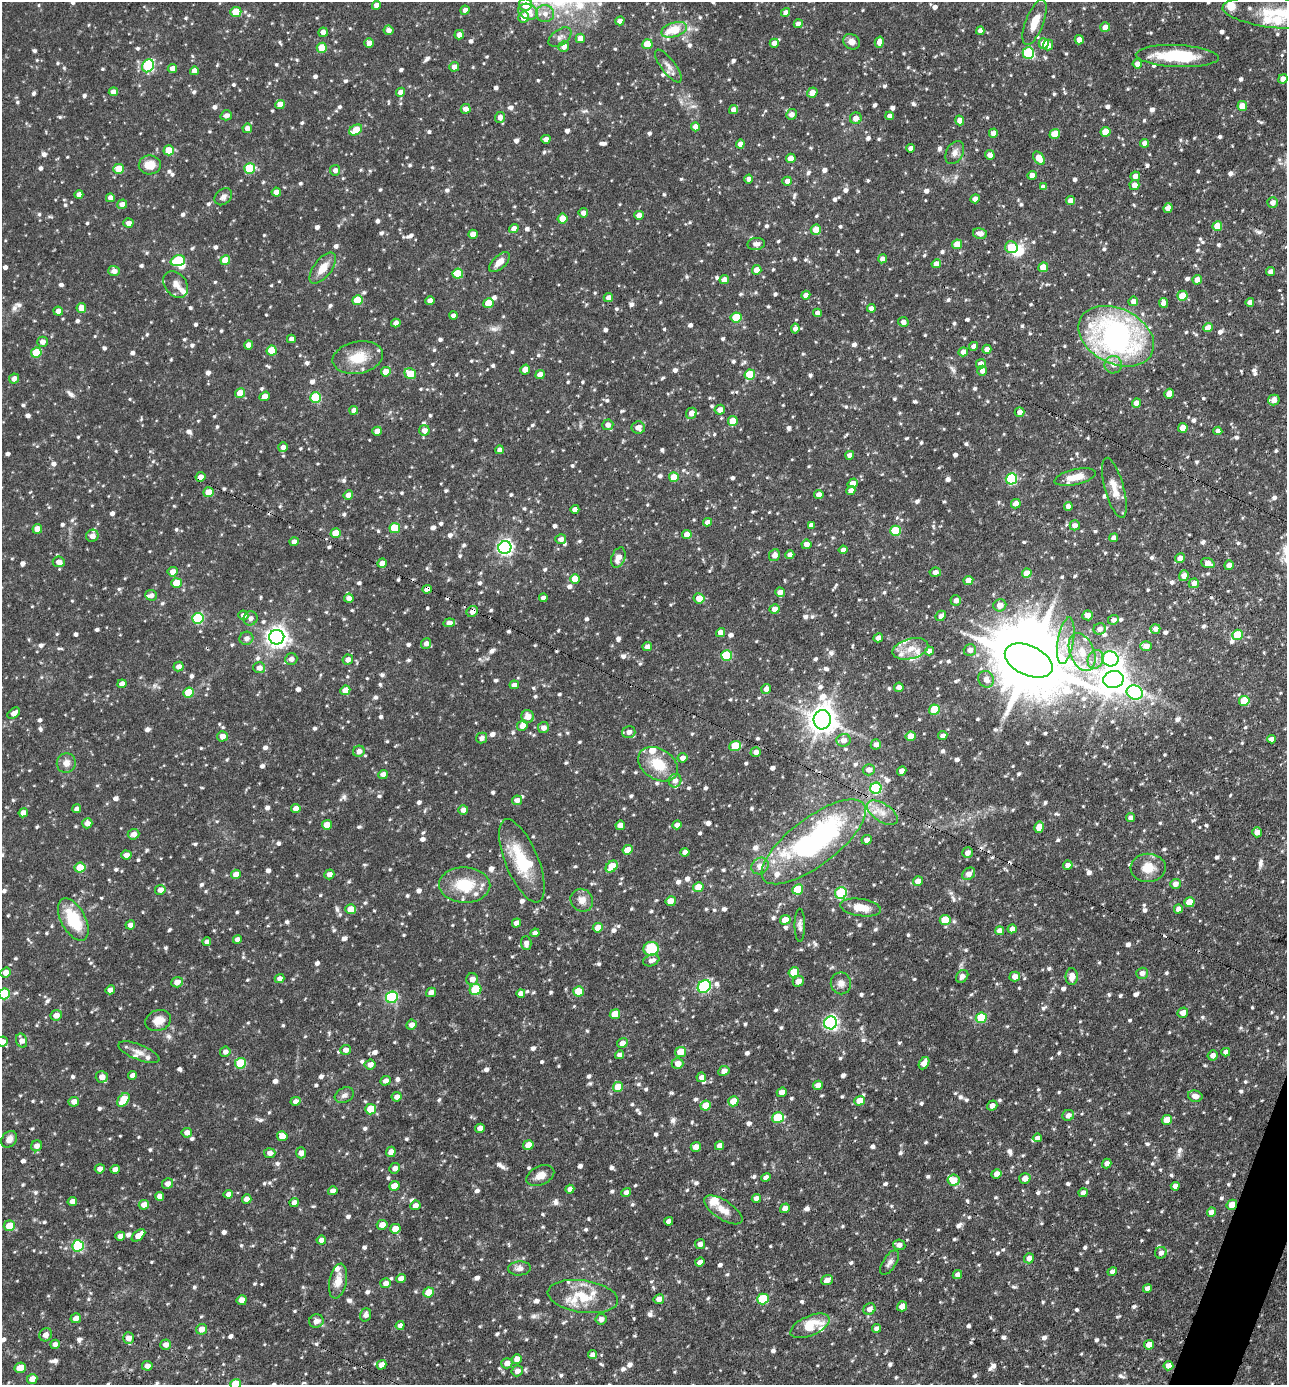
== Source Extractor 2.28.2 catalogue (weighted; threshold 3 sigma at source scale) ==
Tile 6 of 4 x 4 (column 2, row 2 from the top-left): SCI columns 1560-2844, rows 2769-4151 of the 5555 x 5535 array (HDU 1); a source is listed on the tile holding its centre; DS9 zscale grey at full resolution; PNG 1289 x 1387 px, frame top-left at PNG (2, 2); each listed source drawn as its Kron ellipse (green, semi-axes under 4 px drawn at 4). Shown black and unused: <1% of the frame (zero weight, under 3 of 4 exposures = <1% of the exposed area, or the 3 px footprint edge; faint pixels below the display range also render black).
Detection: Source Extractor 2.28.2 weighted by HDU 2 'WHT'; one run over the whole footprint, this tile lists its part. Background 0.0918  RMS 0.0046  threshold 0.0206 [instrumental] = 3 sigma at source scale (4.5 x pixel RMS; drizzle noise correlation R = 1.50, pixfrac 1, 0.05/0.05 arcsec/px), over >= 5 px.
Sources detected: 1416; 4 inside a brighter object's white glare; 7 cosmic-ray / hot-pixel residue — neither listed nor drawn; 39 inside a brighter listed object's ellipse — not listed separately; of the other 1366, all 500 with FLUX_AUTO >= 2.06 (the completeness limit of this list) listed and drawn (866 fainter detections not listed), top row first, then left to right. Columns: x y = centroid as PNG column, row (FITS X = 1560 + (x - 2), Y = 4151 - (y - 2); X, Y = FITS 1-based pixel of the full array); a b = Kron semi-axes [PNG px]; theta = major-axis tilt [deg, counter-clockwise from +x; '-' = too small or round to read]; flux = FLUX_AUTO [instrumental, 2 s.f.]
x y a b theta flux
525 4 6 6 - 13
376 5 4 4 - 2.5
465 10 4 4 - 2.5
236 12 5 5 - 13
528 12 10 7 -25 5.6
785 12 5 4 - 2.3
1278 13 56 15 -6 24
545 14 9 8 - 3
524 17 5 5 - 6.2
620 21 5 4 - 2.5
1035 22 24 9 69 7.9
798 24 4 4 - 2.7
1105 27 5 5 - 4.6
388 30 5 4 - 2.5
674 30 13 7 17 12
980 31 4 4 - 2.4
323 32 5 4 - 2.8
459 35 5 4 - 3.2
560 37 13 7 35 2.2
580 38 5 4 - 5.1
1079 40 4 4 - 3
852 42 9 7 -32 2.9
879 42 6 4 75 2.9
369 43 5 4 - 4.2
774 43 4 4 - 3.2
1044 43 5 5 - 6.2
647 44 5 5 - 12
1048 45 5 5 - 3.1
564 46 5 5 - 3.1
322 48 5 5 - 11
1028 53 5 5 - 36
1177 56 41 11 -2 29
1137 64 4 4 - 2.7
148 66 7 5 57 46
668 66 20 7 -53 3.3
454 67 5 4 - 2.6
172 69 4 4 - 3
194 71 4 4 - 3
1283 79 5 4 - 4.2
113 92 4 4 - 2.9
401 92 4 4 - 3.6
812 93 5 5 - 4
280 104 5 4 - 5.4
1242 106 5 5 - 7.1
466 109 5 4 - 3.3
733 110 5 4 - 2.8
791 114 5 5 - 2.6
226 115 5 5 - 2.3
889 116 4 4 - 2.3
500 117 5 5 - 2.8
856 118 6 5 - 3.2
960 120 5 4 - 3.4
695 127 4 4 - 3.6
247 128 5 5 - 2.7
356 130 7 5 30 9.2
1105 132 5 5 - 9.4
993 133 4 4 - 3.2
1055 134 5 4 - 9
546 139 4 4 - 3.2
1144 143 4 4 - 3
740 144 4 4 - 2.5
911 148 4 4 - 2.2
169 150 5 5 - 9.2
955 153 12 8 62 2.7
990 155 5 4 - 2.9
791 158 5 4 - 4.2
1039 158 7 5 -55 7.5
150 165 11 9 2 6.6
250 168 5 5 - 19
119 169 5 5 - 9.7
335 170 5 5 - 2.1
1032 175 5 4 - 3.1
1135 176 5 4 - 3.1
749 179 4 4 - 2.4
787 181 5 4 - 2.8
1134 185 5 5 - 4.2
1043 187 4 4 - 2.1
276 192 4 4 - 3.8
79 195 4 4 - 2.6
223 197 10 7 42 2.1
110 198 4 4 - 3.2
975 199 4 4 - 3.3
1070 200 4 4 - 2.9
1273 202 5 5 - 2.6
122 204 5 5 - 3.4
1168 208 5 4 - 3.2
583 213 4 4 - 2.5
639 215 5 4 - 3.6
562 219 5 5 - 6.9
128 223 5 4 - 2.6
1217 226 5 4 - 9.3
514 229 5 4 - 3.1
816 230 5 5 - 5.7
980 233 7 5 -10 3.3
473 234 5 4 - 3.5
756 244 9 6 6 2.8
957 244 5 4 - 7.4
1011 247 6 6 - 15
882 259 4 4 - 2.6
225 260 5 4 - 9
178 261 7 5 18 25
499 262 13 6 43 4.4
936 264 5 4 - 2.9
1043 267 5 4 - 7.1
323 268 18 9 52 6.1
757 270 5 4 - 4.5
114 271 5 5 - 3
1271 272 4 4 - 2.8
458 274 5 5 - 15
724 280 5 4 - 3.4
1197 280 5 4 - 4.4
176 285 14 10 -51 3.4
806 295 4 4 - 2.5
1182 296 5 5 - 9.6
608 297 5 4 - 2.9
357 300 5 5 - 14
430 301 4 4 - 3.4
1133 301 5 4 - 2.7
1250 302 4 4 - 2.3
488 303 5 5 - 9.6
1163 303 5 4 - 2.9
81 308 5 4 - 5.5
871 308 4 4 - 3.3
58 311 5 4 - 2.8
817 313 4 4 - 2.2
453 315 4 4 - 2.1
736 317 5 5 - 13
903 322 5 5 - 2.1
396 323 5 4 - 2.8
1208 328 5 4 - 5.3
795 329 5 4 - 2.2
1116 336 40 27 -26 120
291 339 4 4 - 2.1
42 342 5 5 - 2.8
249 345 4 4 - 4.2
974 346 4 4 - 2.4
987 349 4 4 - 2.9
272 351 5 5 - 14
963 352 5 4 - 2.8
36 353 5 5 - 16
358 358 25 16 11 12
981 364 5 4 - 3.4
1113 365 9 8 - 3.5
525 370 5 4 - 6.5
982 371 5 5 - 2.5
386 372 5 4 - 5.8
410 374 6 5 - 12
540 375 5 4 - 5.1
750 375 5 5 - 16
14 379 5 4 - 2.5
240 393 5 5 - 7.7
1169 394 5 4 - 4.1
265 396 5 4 - 3.7
315 398 5 5 - 30
1274 400 6 5 - 3.3
1136 403 4 4 - 3.9
354 410 4 4 - 2.5
720 410 5 5 - 3.1
1019 412 5 4 - 2.6
691 413 5 5 - 3.2
733 421 5 5 - 8.3
608 425 5 5 - 2.5
638 427 7 6 - 3.3
1183 428 5 4 - 5.8
424 430 5 5 - 3
377 431 5 4 - 5.8
1218 431 4 4 - 2.5
283 447 5 4 - 2.2
500 450 4 4 - 2.2
850 455 4 4 - 2.8
200 477 5 4 - 3
674 477 5 4 - 7.3
1075 477 21 7 12 7.9
1011 479 6 5 - 40
853 483 5 4 - 4.1
1114 488 31 9 -75 6.8
851 490 4 4 - 3
208 492 5 5 - 9.4
819 494 5 4 - 2.8
348 495 5 4 - 3.2
1016 504 5 4 - 2.9
1068 506 4 4 - 2.9
575 509 4 4 - 2.9
707 522 4 4 - 2.4
811 525 4 4 - 2.1
1075 525 5 5 - 2.8
395 528 5 5 - 16
37 529 5 4 - 6.4
895 531 5 5 - 24
336 533 5 5 - 9.3
687 534 5 4 - 4.2
92 536 6 6 - 3.2
1114 538 4 4 - 2.7
561 539 5 5 - 2.5
294 542 4 4 - 2.8
806 544 5 5 - 3
505 547 6 6 - 140
843 550 4 4 - 2.2
774 555 6 5 - 3
790 555 4 4 - 2.7
618 558 10 6 67 4.5
1180 558 5 4 - 3.7
59 562 6 5 - 3.6
382 563 5 4 - 3
1208 563 7 4 -20 3.2
1229 565 5 4 - 2.8
173 572 5 5 - 3.4
935 572 6 4 7 2.1
1027 573 5 4 - 6.2
1184 576 5 4 - 3.4
575 579 5 5 - 6
968 580 5 4 - 5
176 583 5 5 - 9.1
1194 583 5 4 - 2.9
427 589 5 4 - 3.6
780 592 5 4 - 3.3
151 595 6 5 - 2.1
349 598 5 4 - 2.3
543 598 4 4 - 2.4
699 598 5 5 - 6
956 600 5 5 - 2.5
1000 605 6 6 - 4.1
774 609 5 4 - 3.5
472 611 6 5 - 3.2
243 615 5 5 - 2.4
1088 615 5 5 - 3.2
941 616 5 4 - 2.6
198 618 6 5 - 44
250 618 7 6 - 2.4
1113 620 5 4 - 2.2
449 623 6 4 7 3.2
1100 629 6 5 - 2.5
1155 629 5 4 - 2.5
721 632 4 4 - 3.2
1237 635 5 5 - 17
277 637 7 7 - 310
246 638 7 6 - 2.4
878 638 5 4 - 3.5
1066 641 23 8 80 7.3
426 643 5 5 - 2.7
1146 646 5 5 - 3.6
647 647 5 4 - 2.5
910 649 18 10 15 6.1
970 650 6 5 - 3
930 651 4 4 - 3.2
1082 652 20 12 -68 10
727 655 5 5 - 26
291 659 6 6 - 2.2
1096 659 10 7 65 3.4
1110 659 8 7 - 99
348 660 5 5 - 2.7
1029 661 25 14 -25 4700
179 667 5 4 - 2.7
259 668 6 5 - 2.9
986 679 8 7 - 3
1113 680 10 8 10 800
122 684 5 4 - 3.1
514 685 5 4 - 2.6
899 687 5 4 - 2.4
766 689 5 4 - 2.8
345 690 5 4 - 6.2
1135 692 8 7 - 68
188 693 5 5 - 15
1244 701 5 5 - 14
934 710 5 5 - 18
14 713 7 4 37 3.3
528 716 6 6 - 4.4
822 720 10 8 85 700
522 726 5 5 - 4.3
543 728 5 5 - 2.7
629 732 6 6 - 2.8
222 736 5 5 - 3.6
910 736 5 4 - 6.2
943 736 4 4 - 2.6
482 738 5 5 - 2.1
1271 739 4 4 - 2.6
843 740 7 6 - 3
876 744 5 5 - 2.3
735 746 6 5 - 14
359 751 6 5 - 2.8
756 752 5 4 - 2.5
682 758 5 4 - 2.7
66 763 10 9 - 3.6
658 764 21 15 -31 14
869 770 6 5 - 2.8
902 771 5 4 - 2.8
383 774 5 4 - 2.8
675 781 7 6 - 2.3
876 788 6 5 - 43
517 800 5 4 - 2.7
77 809 4 4 - 2.3
296 809 5 4 - 3.5
463 810 5 5 - 2.6
23 813 5 4 - 3.3
882 813 17 9 -33 5.2
1130 818 5 4 - 2.1
87 823 5 5 - 3.2
327 825 5 5 - 6.9
620 825 5 4 - 4.1
677 825 5 4 - 3.4
1039 827 6 5 - 6.2
1257 832 5 5 - 3.4
133 834 6 5 - 3
867 840 5 4 - 2.5
814 842 63 24 37 110
628 850 5 4 - 7
685 852 4 4 - 2.4
968 853 5 5 - 2.9
126 855 5 4 - 2.8
522 861 44 16 -68 22
1068 865 5 4 - 3.1
760 866 9 8 - 4.2
612 867 7 5 45 11
80 868 5 5 - 11
1148 868 17 14 2 8.2
236 874 5 4 - 4.5
329 874 5 5 - 2.5
969 874 7 5 39 3.6
918 881 5 4 - 5.2
1175 884 5 5 - 2.9
465 885 26 17 -1 18
698 887 5 4 - 8.7
798 889 5 5 - 18
160 890 5 5 - 3.1
841 893 6 6 - 28
582 900 12 10 -50 4
671 901 5 5 - 5.4
1189 902 5 5 - 9
861 908 20 8 -8 8.1
350 909 5 5 - 6.4
1178 909 4 4 - 2.5
73 919 23 12 -62 21
785 920 5 4 - 7.2
945 920 5 5 - 13
516 923 5 4 - 3
130 925 5 4 - 2.7
800 925 16 5 90 2.1
598 928 5 4 - 5.5
1012 929 4 4 - 3.1
1000 931 4 4 - 3.6
535 933 4 4 - 2.9
237 939 4 4 - 2.7
207 942 4 4 - 2.1
526 943 7 5 -88 2.1
651 949 7 7 - 15
651 960 8 5 20 2.5
6 972 5 5 - 3.9
794 972 5 5 - 12
1142 973 6 5 - 2.7
962 976 7 5 48 2.2
1015 977 5 4 - 3.9
1072 977 8 6 89 4.5
280 978 5 4 - 2.4
472 979 6 6 - 3
798 981 5 5 - 3.7
177 982 6 5 - 3.3
841 983 11 10 - 2.8
704 986 7 6 - 52
110 990 5 4 - 3.6
475 990 6 5 - 25
578 991 5 5 - 12
431 992 5 4 - 3.1
521 993 4 4 - 2.6
4 994 5 5 - 27
392 997 6 5 - 49
1183 1013 5 5 - 3.1
615 1014 5 5 - 10
56 1015 6 5 - 3.4
981 1018 5 5 - 21
158 1020 13 10 20 5.1
831 1023 6 6 - 110
411 1025 5 5 - 2.8
2 1041 5 5 - 2.6
22 1041 7 5 -68 3.1
622 1043 5 5 - 3
346 1050 5 5 - 2.9
139 1052 22 7 -22 3.7
225 1052 5 5 - 2.4
681 1052 5 5 - 8.2
1226 1052 4 4 - 2.6
620 1055 4 4 - 2.6
1213 1055 5 5 - 2.6
240 1063 5 5 - 21
677 1063 6 5 - 3.6
924 1063 7 5 61 4.2
370 1065 5 5 - 3.3
724 1071 6 5 - 2.8
132 1075 4 4 - 2.4
102 1077 6 5 - 3.4
701 1077 5 4 - 2.4
386 1081 5 4 - 2.4
818 1085 5 4 - 3.2
618 1087 5 5 - 9.1
782 1092 5 4 - 3.8
344 1095 10 7 29 2.1
1195 1096 7 5 -14 3.3
397 1097 5 5 - 2.6
123 1100 7 5 53 13
295 1101 5 4 - 2.6
733 1101 5 5 - 7.4
859 1101 5 4 - 6.3
74 1102 5 4 - 3.3
706 1106 5 5 - 10
992 1106 5 5 - 3
371 1109 5 5 - 14
1068 1115 6 5 - 2.4
778 1118 6 5 - 23
1167 1120 5 5 - 8.1
480 1128 5 4 - 3.2
187 1133 5 5 - 2.8
282 1136 5 5 - 6
1037 1138 5 4 - 2.2
9 1139 9 7 50 3.4
528 1145 5 5 - 6.9
37 1146 6 5 - 2.7
719 1146 4 4 - 3.3
696 1147 5 4 - 3
391 1152 5 5 - 2.9
270 1153 6 5 - 2.4
301 1153 5 5 - 3.5
1107 1163 5 4 - 2.5
395 1168 5 5 - 2.4
100 1169 5 4 - 3.1
115 1169 4 4 - 2.7
996 1174 5 4 - 2.7
540 1175 15 9 25 4.3
766 1177 5 4 - 2.8
1025 1178 5 5 - 3.5
953 1180 6 5 - 7.1
168 1183 5 5 - 2.9
394 1186 5 4 - 5.6
1175 1186 4 4 - 2.8
570 1189 4 4 - 2.3
333 1191 5 4 - 2.2
626 1193 5 4 - 2.6
1083 1193 4 4 - 2.8
228 1194 5 4 - 2.6
159 1196 4 4 - 2.7
756 1198 4 4 - 2.5
247 1199 5 5 - 3.3
72 1201 4 4 - 3.6
294 1202 5 4 - 2.5
144 1205 5 4 - 3.4
415 1205 5 5 - 2.5
1232 1205 5 4 - 6.2
785 1208 5 4 - 3.4
723 1210 22 9 -33 5.7
1211 1212 5 4 - 3.6
669 1221 4 4 - 2.4
382 1225 5 5 - 4
9 1226 5 5 - 8.7
395 1229 5 5 - 6.3
138 1235 8 4 41 5.3
120 1236 5 4 - 3
321 1240 5 4 - 2.4
700 1244 5 5 - 2.1
899 1245 6 5 - 2.2
78 1246 6 5 - 39
1161 1253 6 5 - 2.6
1029 1258 5 5 - 2.9
700 1262 5 4 - 2.5
889 1263 14 6 57 2.3
520 1268 11 7 3 2.5
1112 1272 5 4 - 2.6
957 1275 5 4 - 2.4
401 1279 5 4 - 3.2
827 1280 6 4 21 2.8
338 1281 18 8 78 5.7
386 1283 5 5 - 2.6
1147 1288 4 4 - 2.7
428 1292 5 5 - 8.4
583 1296 35 16 -8 15
659 1299 5 5 - 3.4
763 1299 6 5 - 20
242 1300 5 5 - 5.3
902 1306 5 4 - 4.1
869 1309 6 5 - 2.8
366 1315 6 5 - 2.3
76 1318 5 4 - 2.7
601 1319 5 5 - 2.7
316 1321 7 6 - 2.9
400 1325 5 4 - 2.6
810 1326 21 10 24 13
877 1328 4 4 - 2.2
202 1329 6 5 - 3.6
46 1335 7 6 - 2.8
128 1338 6 5 - 2.9
55 1344 5 4 - 2.4
165 1345 5 5 - 2.7
1149 1345 5 4 - 4.9
592 1355 4 4 - 2.8
517 1359 5 4 - 3.3
507 1363 6 5 - 3.1
381 1365 5 4 - 4
147 1366 5 5 - 2.9
1168 1366 5 4 - 3.1
20 1368 5 5 - 6
517 1371 6 5 - 3.1
32 1379 5 5 - 4.8
236 1384 5 5 - 16
Overlapping masked pixels (flux is a lower limit): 5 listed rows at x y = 200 477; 382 563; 427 589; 472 611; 1232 1205
Isophote crosses this tile's border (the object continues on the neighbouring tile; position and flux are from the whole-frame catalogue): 8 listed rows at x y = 525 4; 1278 13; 1035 22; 1177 56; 4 994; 2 1041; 9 1226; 236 1384